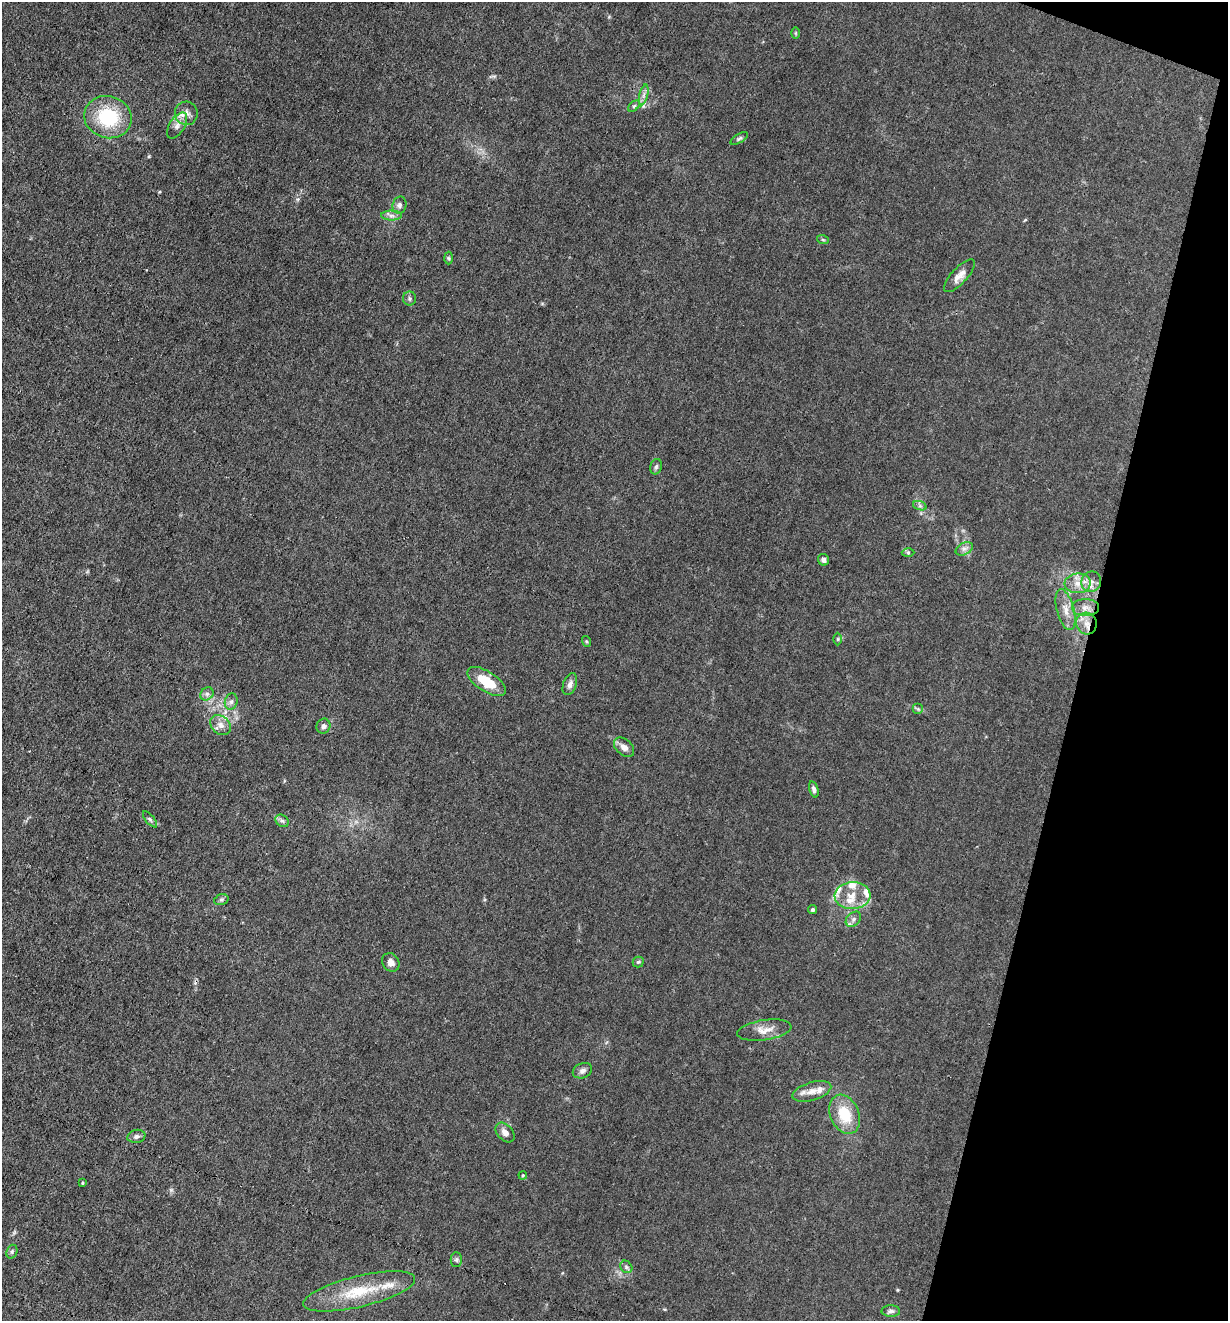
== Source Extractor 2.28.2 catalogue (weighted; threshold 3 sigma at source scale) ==
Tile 8 of 4 x 4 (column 4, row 2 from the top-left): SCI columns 3811-5036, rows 2637-3955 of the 5293 x 5273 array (HDU 1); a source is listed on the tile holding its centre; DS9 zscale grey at full resolution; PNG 1230 x 1323 px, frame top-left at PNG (2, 2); each listed source drawn as its Kron ellipse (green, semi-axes under 4 px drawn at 4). Shown black and unused: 12% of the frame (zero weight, under 3 of 4 exposures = <1% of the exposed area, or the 3 px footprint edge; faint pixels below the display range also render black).
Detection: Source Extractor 2.28.2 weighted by HDU 2 'WHT'; one run over the whole footprint, this tile lists its part. Background 0.0242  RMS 0.003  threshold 0.0133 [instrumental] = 3 sigma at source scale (4.5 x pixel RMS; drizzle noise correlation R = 1.50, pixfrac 1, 0.05/0.05 arcsec/px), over >= 5 px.
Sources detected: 61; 1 cosmic-ray / hot-pixel residue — neither listed nor drawn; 5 inside a brighter listed object's ellipse — not listed separately; the other 55 listed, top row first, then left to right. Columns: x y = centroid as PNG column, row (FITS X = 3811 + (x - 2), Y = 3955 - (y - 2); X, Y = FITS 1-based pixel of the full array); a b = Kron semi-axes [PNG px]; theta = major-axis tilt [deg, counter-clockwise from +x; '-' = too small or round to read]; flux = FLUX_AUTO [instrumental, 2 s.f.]
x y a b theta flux
796 33 6 4 90 0.32
644 95 10 4 77 1
634 106 7 4 45 0.53
186 113 12 11 - 2.2
108 117 24 21 -17 16
177 125 15 7 58 1.9
739 138 10 4 30 0.55
399 205 8 7 - 0.9
391 216 10 5 0 1
823 240 6 4 -19 0.37
449 258 6 4 -88 0.43
959 276 21 8 47 2.3
409 298 7 6 - 0.67
656 467 8 5 73 0.63
920 506 7 4 -19 0.56
964 549 9 6 28 1.1
908 552 6 4 -1 0.42
823 560 6 5 - 0.94
1091 582 10 9 - 1.8
1078 583 13 10 5 3.1
1085 607 13 8 0 2.2
1065 610 21 8 -75 3.3
1086 623 11 10 - 2.8
838 639 6 4 90 0.4
586 641 5 3 - 0.28
487 681 22 10 -33 7.4
570 684 11 6 70 1.2
207 694 7 6 - 0.87
231 702 8 6 74 0.91
918 709 5 5 - 0.44
221 725 11 8 -42 1.9
323 726 7 7 - 0.95
624 747 12 7 -43 1.8
814 789 8 4 -75 0.78
150 819 10 3 -50 0.47
282 821 7 5 -41 0.7
852 896 18 13 3 5
221 900 7 5 17 0.59
813 910 4 4 - 0.58
853 919 9 6 42 1
391 962 10 8 -52 1.5
638 962 5 5 - 0.41
764 1030 27 10 9 3.4
582 1071 10 7 23 1.2
812 1091 20 9 17 3.1
845 1114 20 14 -67 8.8
505 1133 11 7 -47 1.7
136 1136 9 6 11 0.9
523 1175 4 3 - 0.24
82 1183 4 2 - 0.26
12 1252 7 5 71 0.56
456 1260 7 5 89 0.62
626 1267 7 5 -47 0.6
359 1291 57 15 13 13
891 1311 9 5 1 0.83
Overlapping masked pixels (flux is a lower limit): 1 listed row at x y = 1086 623